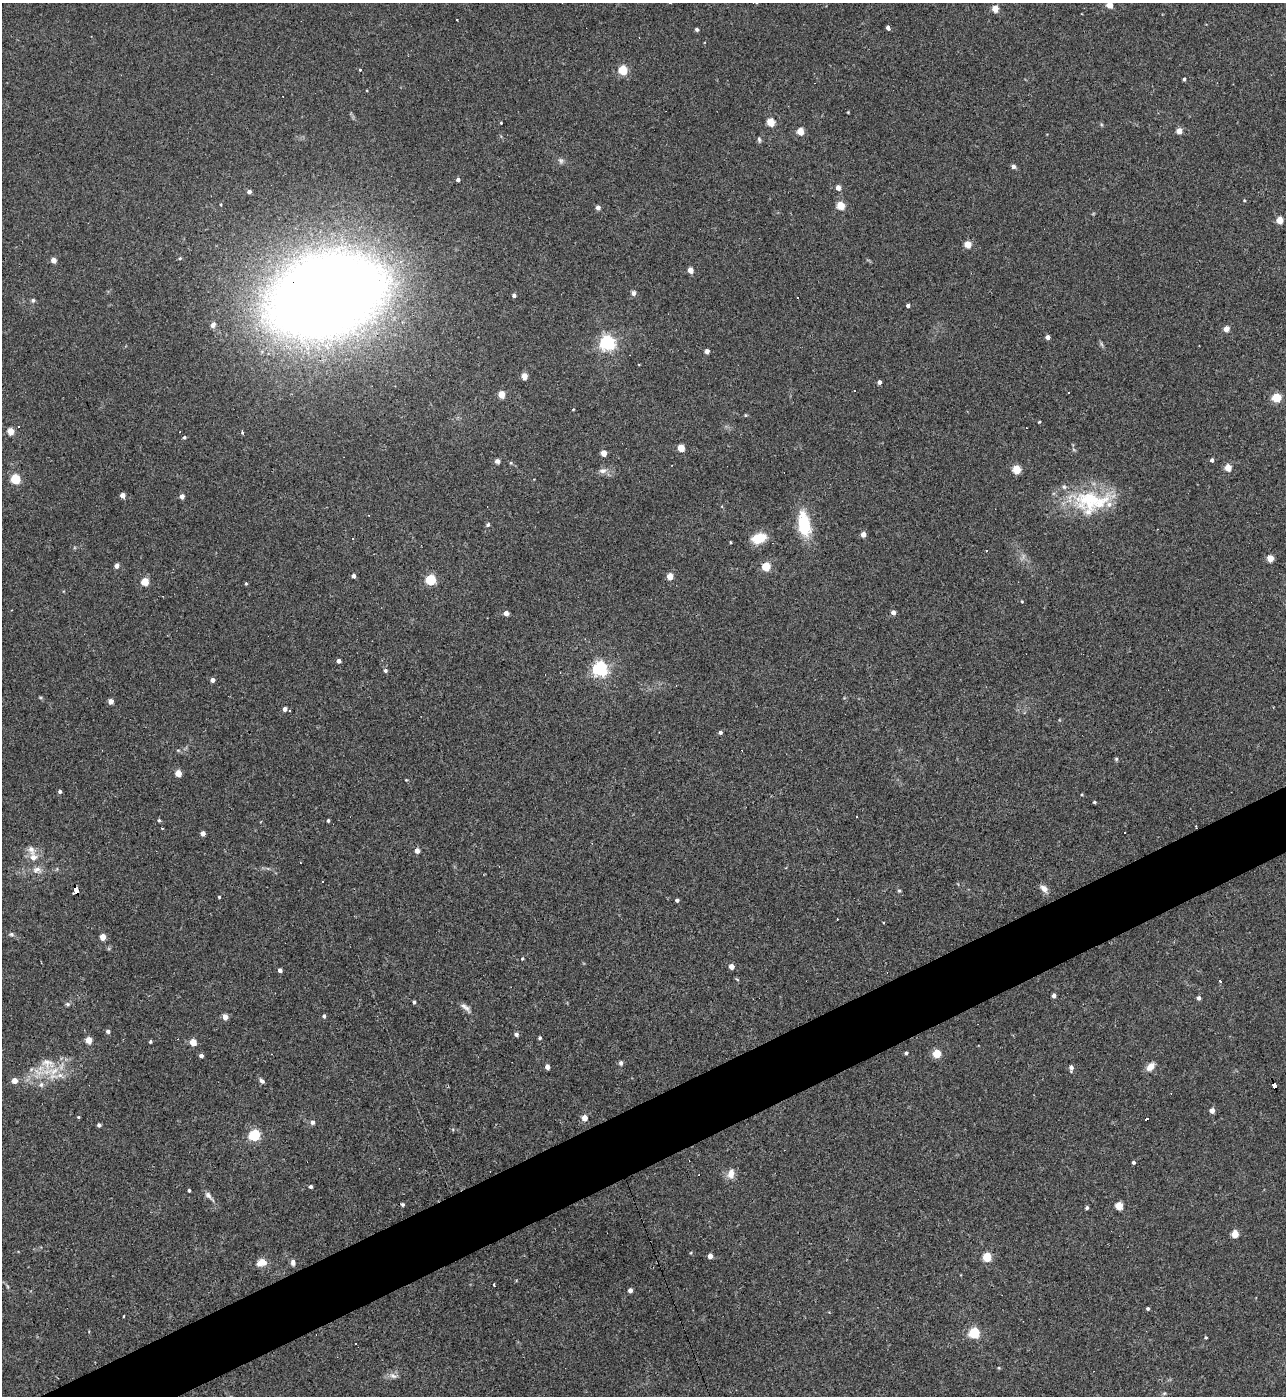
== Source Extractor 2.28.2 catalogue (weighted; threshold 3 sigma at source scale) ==
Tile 7 of 4 x 4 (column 3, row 2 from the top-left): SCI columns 2719-4002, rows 2791-4184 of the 5565 x 5579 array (HDU 1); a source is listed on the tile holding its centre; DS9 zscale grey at full resolution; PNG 1288 x 1398 px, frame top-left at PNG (2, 3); no overlay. Shown black and unused: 4% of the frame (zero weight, under 3 of 4 exposures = <1% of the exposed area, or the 3 px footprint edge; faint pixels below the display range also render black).
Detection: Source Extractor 2.28.2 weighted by HDU 2 'WHT'; one run over the whole footprint, this tile lists its part. Background 0.0277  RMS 0.0045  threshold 0.0203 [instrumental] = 3 sigma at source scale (4.5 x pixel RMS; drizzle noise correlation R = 1.50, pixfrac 1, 0.05/0.05 arcsec/px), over >= 5 px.
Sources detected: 184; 14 cosmic-ray / hot-pixel residue — not listed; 6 inside a brighter listed object's ellipse — not listed separately; the other 164 listed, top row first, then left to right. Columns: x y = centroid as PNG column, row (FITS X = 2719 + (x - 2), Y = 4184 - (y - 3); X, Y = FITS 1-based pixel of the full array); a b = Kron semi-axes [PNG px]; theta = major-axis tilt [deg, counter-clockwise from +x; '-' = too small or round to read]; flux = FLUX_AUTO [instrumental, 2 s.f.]
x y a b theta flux
670 3 4 3 - 0.29
1109 5 4 4 - 9.1
995 9 4 4 - 10
888 28 4 4 - 3.2
697 29 5 4 - 0.86
360 70 3 3 - 0.7
623 70 5 5 - 24
1184 79 4 3 - 0.93
848 112 3 2 - 0.34
771 122 5 4 - 16
501 123 3 2 - 0.34
800 131 4 4 - 11
1179 131 4 4 - 6
759 139 7 4 -81 0.82
561 160 7 7 - 1.2
1013 166 4 4 - 1.8
458 180 4 4 - 1.6
838 188 4 4 - 3.9
249 191 4 4 - 1.9
1244 200 4 3 - 0.4
221 204 4 3 - 0.38
841 206 5 4 - 15
598 207 4 4 - 2.2
1280 220 4 4 - 11
968 244 4 4 - 11
180 258 4 4 - 0.6
53 260 4 4 - 5.1
690 270 4 4 - 5.4
633 293 5 4 - 2.2
514 295 4 3 - 1.5
326 296 85 56 17 980
797 297 3 3 - 6.7
33 300 6 5 - 0.84
908 305 4 3 - 1.4
213 325 7 5 60 1.6
1226 329 4 4 - 4.9
1048 337 4 4 - 2.9
607 343 6 6 - 140
707 351 4 4 - 3.1
524 376 4 4 - 6.7
879 382 4 3 - 1.8
501 394 5 4 - 11
1276 398 5 5 - 24
573 409 3 2 - 0.31
746 415 4 4 - 0.46
1039 422 3 3 - 0.41
10 431 4 4 - 11
243 432 3 3 - 1.5
184 437 4 4 - 0.87
681 448 4 4 - 12
604 453 4 4 - 6.3
1212 460 4 4 - 1.3
497 461 6 6 - 1.3
1228 467 4 4 - 9.9
1017 470 5 5 - 19
603 471 11 7 6 2.2
15 479 5 5 - 29
122 495 4 4 - 3.4
182 496 4 4 - 2.9
1090 500 54 28 5 33
804 524 21 10 -81 25
488 525 6 4 50 0.74
863 534 4 4 - 4
759 538 14 9 17 10
352 539 3 2 - 0.34
730 542 4 3 - 0.33
986 550 3 2 - 0.52
1270 558 4 4 - 8.2
117 566 4 4 - 2.4
766 567 5 5 - 21
353 576 4 4 - 1.8
670 576 4 4 - 7.6
431 580 5 5 - 36
145 582 5 4 - 13
246 584 4 3 - 0.55
1022 601 4 3 - 0.4
893 612 4 4 - 2.4
506 613 4 4 - 3.2
339 661 4 4 - 2
600 669 6 6 - 130
385 670 5 5 - 1
212 680 4 4 - 2.3
111 701 4 4 - 3.9
285 709 5 5 - 2.5
720 732 4 4 - 1.2
178 750 6 3 -18 0.51
1116 759 4 4 - 0.65
178 773 4 4 - 7.7
406 780 4 3 - 0.36
60 792 4 4 - 0.99
1082 795 4 3 - 0.42
1094 802 3 3 - 0.61
328 821 4 3 - 0.79
203 833 4 4 - 2.7
1125 833 3 3 - 0.6
417 851 4 4 - 3.1
33 857 10 10 - 3.9
36 870 13 8 22 2.8
323 882 3 3 - 0.71
1044 888 10 7 -46 2.6
76 890 7 4 -71 150
899 890 5 4 - 0.73
219 897 3 3 - 0.53
677 900 4 3 - 1.2
11 934 7 5 -15 0.92
103 937 4 4 - 7.2
522 958 4 4 - 0.57
731 967 4 4 - 3.2
280 970 4 4 - 1.7
737 979 5 3 - 0.42
1220 981 3 3 - 2.5
1054 996 4 4 - 1.9
1199 998 4 4 - 1.4
414 1002 4 3 - 0.85
68 1004 6 5 - 0.84
464 1006 13 6 -47 2
324 1016 4 4 - 1.1
225 1017 5 4 - 4
108 1031 5 5 - 1
516 1034 5 4 - 1.4
540 1038 4 4 - 0.74
89 1040 5 4 - 7.2
150 1042 3 3 - 0.73
193 1042 5 4 - 7.8
906 1053 4 4 - 0.92
937 1054 5 5 - 16
201 1055 4 4 - 1.6
47 1063 22 15 -22 10
621 1063 5 4 - 1.3
547 1067 4 4 - 3.1
1151 1067 9 6 45 4.3
1071 1068 6 4 88 1.9
15 1081 4 4 - 4.7
262 1081 7 5 -28 1.2
41 1085 8 6 75 1.3
1274 1085 5 4 - 39
1212 1111 4 4 - 3.1
78 1117 4 3 - 0.45
584 1118 5 4 - 4.8
313 1122 5 5 - 1.4
99 1125 4 4 - 1.3
254 1135 5 5 - 50
1133 1162 4 3 - 1
731 1174 11 8 77 4.2
311 1186 3 3 - 1.1
189 1190 3 3 - 0.74
209 1196 18 6 -48 2.1
402 1204 4 4 - 0.8
1119 1206 5 5 - 13
1087 1208 4 4 - 0.81
1235 1234 5 4 - 12
710 1256 4 4 - 2.7
987 1257 5 5 - 21
262 1262 12 8 18 4.5
293 1262 7 5 -82 1.6
494 1284 3 2 - 0.82
630 1290 4 4 - 1.8
1148 1309 3 3 - 0.76
124 1316 3 2 - 0.3
974 1333 5 5 - 42
1206 1337 4 3 - 0.5
355 1344 3 2 - 0.62
393 1376 11 7 -31 1.9
1164 1393 6 4 2 0.62
Overlapping masked pixels (flux is a lower limit): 3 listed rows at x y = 326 296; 76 890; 1274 1085
Isophote crosses this tile's border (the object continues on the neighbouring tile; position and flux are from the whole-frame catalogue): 2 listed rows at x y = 670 3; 1109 5